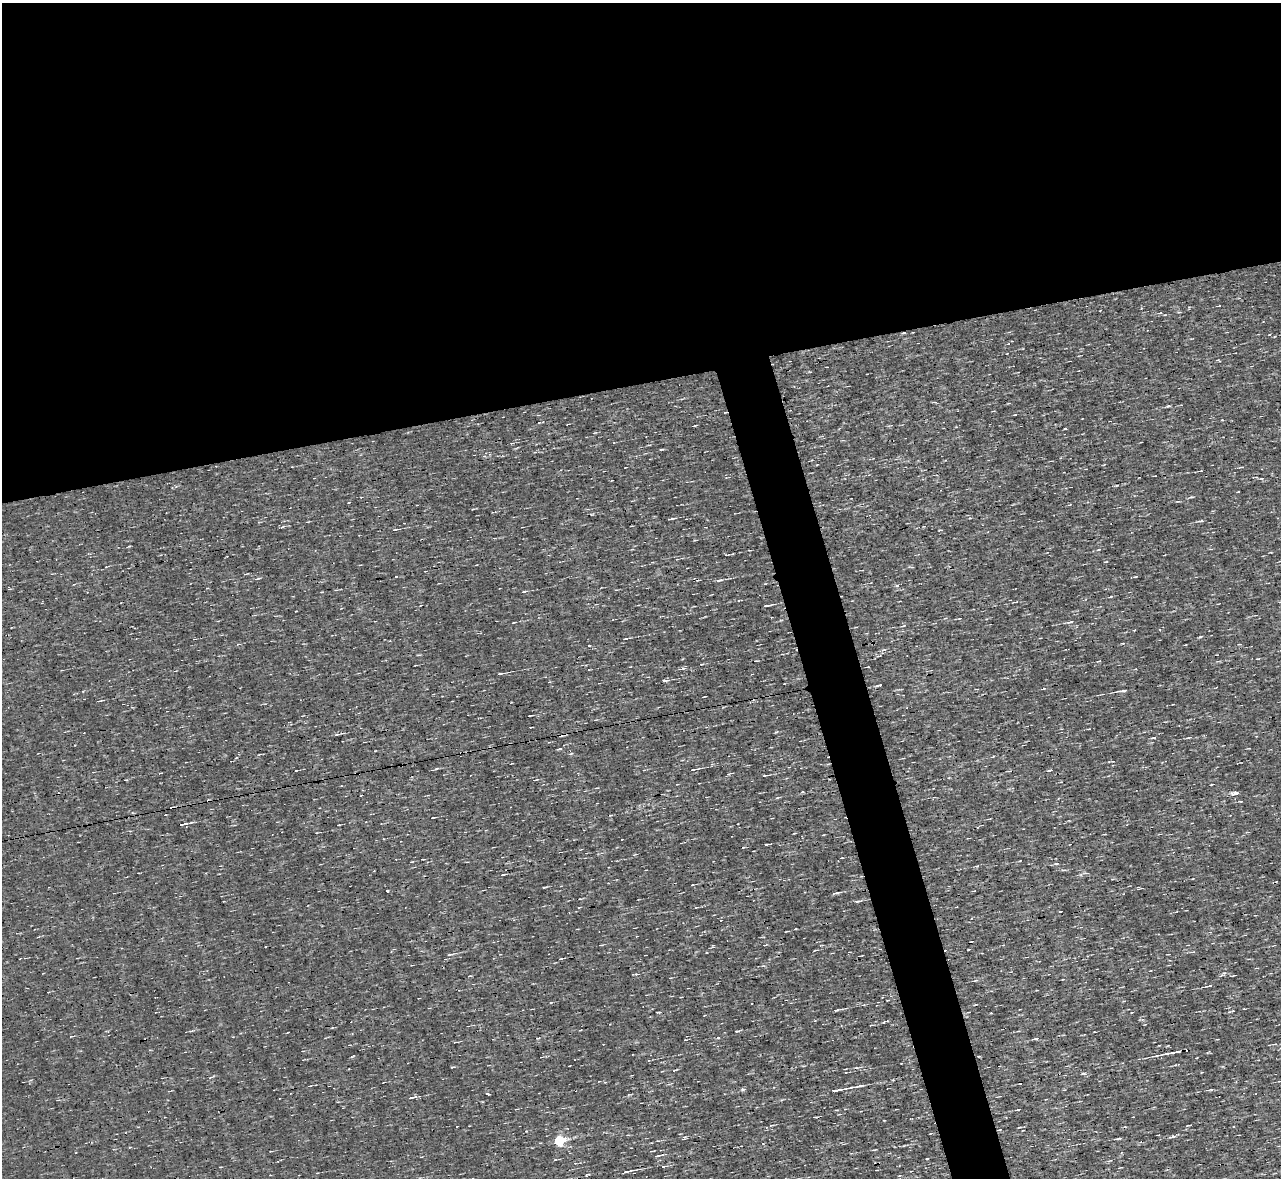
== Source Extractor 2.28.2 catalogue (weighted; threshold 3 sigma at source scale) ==
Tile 2 of 4 x 4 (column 2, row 1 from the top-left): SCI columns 1280-2558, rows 3672-4847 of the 5117 x 5112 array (HDU 1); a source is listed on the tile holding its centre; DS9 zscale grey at full resolution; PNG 1283 x 1180 px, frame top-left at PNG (2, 3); no overlay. Shown black and unused: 35% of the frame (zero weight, under 3 of 4 exposures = <1% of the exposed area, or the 3 px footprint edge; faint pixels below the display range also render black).
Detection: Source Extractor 2.28.2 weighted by HDU 2 'WHT'; one run over the whole footprint, this tile lists its part. Background 0.00314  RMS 0.044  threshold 0.2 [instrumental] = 3 sigma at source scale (4.5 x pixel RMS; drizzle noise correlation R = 1.50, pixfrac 1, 0.05/0.05 arcsec/px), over >= 5 px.
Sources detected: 114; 5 cosmic-ray / hot-pixel residue — not listed; the other 109 listed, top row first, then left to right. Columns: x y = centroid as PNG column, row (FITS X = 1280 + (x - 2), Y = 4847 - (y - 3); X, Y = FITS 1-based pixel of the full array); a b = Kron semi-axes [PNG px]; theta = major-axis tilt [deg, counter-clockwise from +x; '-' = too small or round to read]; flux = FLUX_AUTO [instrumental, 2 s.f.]
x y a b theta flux
1219 306 3 2 - 3.1
1100 311 3 2 - 2.9
1179 312 4 3 - 4.2
1168 406 5 3 - 5.8
1015 415 4 2 - 2.9
695 426 4 2 - 3.6
1065 429 3 2 - 3.5
512 443 4 4 - 5
661 449 6 3 2 5.4
1241 467 6 2 3 4.6
1200 471 5 2 - 4
1256 477 9 3 -10 6.6
1238 492 3 2 - 3.2
361 497 3 2 - 2.9
1177 501 5 3 - 4.2
671 519 8 2 9 8.4
1201 521 6 3 14 8.6
395 529 8 3 5 6.4
1098 550 4 3 - 4.4
1106 562 4 2 - 3
1135 577 5 3 - 3.7
258 578 9 3 15 5.8
719 580 9 4 11 11
897 586 5 4 - 7.6
524 591 6 3 6 6.4
1110 597 4 3 - 4.3
1016 602 6 2 8 4.9
767 605 7 2 10 10
1070 622 8 4 11 10
513 623 4 2 - 3.1
1200 637 5 3 - 4.3
589 646 3 2 - 5.4
1099 661 6 3 16 4.6
701 664 4 3 - 4.2
867 667 3 2 - 2.8
683 668 6 5 - 7.1
500 674 7 3 13 12
752 674 3 3 - 3.1
665 681 7 4 8 9.7
879 685 5 2 - 8.4
1123 691 9 4 8 12
98 701 5 2 - 3.7
530 715 5 2 - 4.8
336 734 7 3 9 6.9
1189 737 7 4 10 7
1154 738 5 3 - 4.5
559 749 7 3 11 6.2
571 754 5 3 - 4.5
435 769 10 2 21 6.4
694 769 12 3 14 14
296 770 3 2 - 2.9
764 776 4 3 - 4.9
535 780 6 2 10 4.1
1211 784 3 2 - 2.9
802 792 3 3 - 6.6
1235 793 6 4 13 24
777 798 5 3 - 4.7
433 818 3 2 - 3.8
183 824 10 3 11 14
338 825 3 2 - 3.4
317 832 4 2 - 3.6
795 833 3 2 - 3.5
767 844 7 2 6 5.9
1020 861 3 2 - 2.7
1056 864 6 3 -6 6
977 866 5 4 - 5.4
646 870 2 2 - 2.7
503 875 7 3 12 7.7
692 885 3 2 - 3.2
544 887 6 2 12 5
387 891 3 3 - 23
836 893 8 3 10 10
858 901 11 3 14 10
796 929 4 2 - 3.5
968 949 4 2 - 3.9
450 954 6 3 2 6.4
470 976 4 2 - 4.4
1209 986 8 3 13 8.3
48 992 2 2 - 2.6
836 1010 4 2 - 7.1
969 1012 2 2 - 2.9
1132 1012 3 2 - 3.5
991 1013 2 2 - 3.8
738 1031 6 2 14 5.2
718 1038 4 3 - 4.8
1036 1038 5 3 - 9.3
1175 1052 16 3 11 50
1157 1055 11 2 8 9.6
979 1056 3 2 - 5.5
452 1067 5 3 - 3.8
856 1068 7 3 0 6.9
310 1086 4 3 - 4.3
850 1088 19 4 10 22
743 1089 4 3 - 13
1211 1089 7 3 11 8.3
837 1090 12 3 12 33
411 1098 9 3 14 13
1018 1110 6 2 11 5.1
771 1125 7 3 8 5.7
999 1130 4 2 - 3.5
1023 1130 3 2 - 3.2
1174 1136 5 3 - 8.3
684 1138 7 3 39 6.5
1118 1139 11 3 7 7.5
559 1140 5 5 - 300
657 1156 8 3 13 8.7
927 1159 3 2 - 3.2
664 1166 7 3 11 6.7
627 1171 13 3 13 19
Overlapping masked pixels (flux is a lower limit): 2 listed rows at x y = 1175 1052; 999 1130
Unlisted compact peaks at least as high as the median listed source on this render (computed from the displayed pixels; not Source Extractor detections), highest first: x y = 1084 1073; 488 1094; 884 1022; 1224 973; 1191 497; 776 732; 1049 770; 1222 420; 129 546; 551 1003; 539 423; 282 527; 1044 688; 993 756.